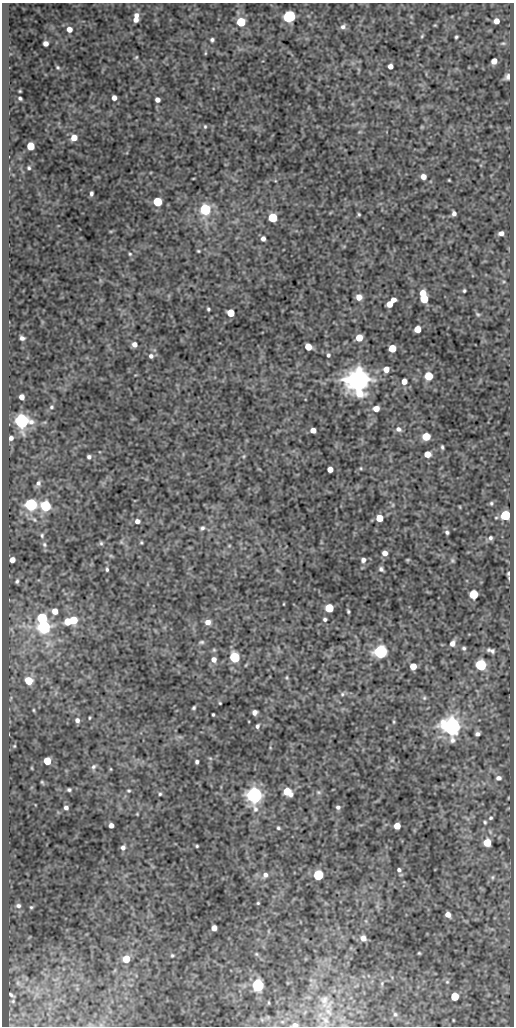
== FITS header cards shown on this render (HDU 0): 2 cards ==
NAXIS1  =                  512
NAXIS2  =                 1024

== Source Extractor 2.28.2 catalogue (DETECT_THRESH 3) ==
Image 512 x 1024 px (HDU 0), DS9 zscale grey, 1 PNG px = 1 image px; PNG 516 x 1028 px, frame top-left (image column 1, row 1024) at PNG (2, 3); no overlay
Background 51.1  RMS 0.54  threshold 1.62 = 3 sigma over >= 5 px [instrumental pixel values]
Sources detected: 194; all 194 listed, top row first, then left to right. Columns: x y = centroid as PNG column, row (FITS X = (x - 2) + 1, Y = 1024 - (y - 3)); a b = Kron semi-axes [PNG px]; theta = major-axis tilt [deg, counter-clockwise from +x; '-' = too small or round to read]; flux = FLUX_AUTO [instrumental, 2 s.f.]
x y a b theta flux
136 15 6 6 - 160
289 16 6 6 - 7200
136 20 5 5 - 190
496 21 5 5 - 240
241 22 5 5 - 1900
435 25 5 3 - 33
343 27 7 6 - 120
69 29 6 6 - 250
422 36 5 3 - 39
456 37 4 3 - 50
212 40 4 4 - 75
503 43 6 4 0 47
46 44 5 5 - 180
205 53 5 3 - 37
136 57 5 4 - 42
494 61 5 5 - 310
390 66 5 4 - 200
58 67 5 4 - 53
507 77 6 4 59 110
20 91 3 2 - 31
20 98 4 3 - 62
114 98 4 4 - 190
157 100 5 4 - 180
205 126 5 4 - 52
74 138 5 5 - 430
30 146 5 5 - 870
29 168 4 4 - 52
423 177 5 5 - 290
193 179 3 2 - 26
449 180 3 2 - 32
91 193 5 3 - 80
157 202 5 5 - 1800
205 209 6 5 - 5500
454 213 5 4 - 120
359 214 3 3 - 41
273 218 5 5 - 2000
111 231 6 3 18 32
501 233 5 4 - 160
263 239 5 4 - 140
198 251 4 3 - 40
130 254 4 4 - 41
464 291 3 3 - 48
423 293 5 5 - 490
359 297 6 5 - 310
424 299 5 5 - 1100
393 300 5 4 - 220
390 304 5 5 - 410
208 309 3 3 - 53
231 313 5 5 - 880
478 314 7 5 -40 62
417 329 5 5 - 630
22 338 5 4 - 110
359 338 5 5 - 630
134 344 5 5 - 190
308 347 5 5 - 660
392 348 5 5 - 910
328 355 5 4 - 69
151 356 6 6 - 120
386 369 5 5 - 320
429 376 5 5 - 1300
359 380 7 7 - 71000
404 381 5 5 - 260
22 397 5 4 - 220
51 407 6 6 - 67
376 409 5 5 - 390
22 421 6 6 - 16000
398 429 8 6 -22 150
313 430 5 4 - 250
426 436 5 5 - 1100
11 438 6 6 - 140
442 447 5 3 - 58
427 454 5 5 - 450
244 456 5 4 - 40
89 457 5 5 - 94
361 468 5 4 - 37
330 469 5 5 - 240
38 483 9 6 57 130
491 503 5 4 - 54
31 505 6 6 - 8200
393 505 6 4 89 53
46 506 6 6 - 4100
460 507 4 3 - 29
505 515 5 5 - 3100
379 518 5 5 - 710
34 520 8 5 -49 96
137 521 5 5 - 160
202 528 7 5 36 84
447 532 4 3 - 69
42 535 7 6 - 76
490 538 5 4 - 74
121 542 6 4 -47 55
141 542 4 3 - 44
101 543 6 5 - 63
44 544 8 6 -61 99
229 546 5 3 - 35
385 553 5 5 - 220
111 556 6 4 -18 51
12 560 5 5 - 250
363 560 6 6 - 130
408 560 4 3 - 44
452 560 7 5 71 64
107 569 6 4 -81 56
381 569 5 4 - 85
508 573 5 4 - 61
17 581 4 3 - 62
474 594 5 5 - 1900
284 604 3 2 - 25
329 608 5 5 - 1600
55 611 6 5 - 310
348 611 4 3 - 53
42 618 6 6 - 2900
325 619 4 4 - 73
73 620 6 5 - 870
68 622 5 5 - 780
208 622 6 6 - 230
44 627 6 6 - 8700
201 642 8 5 7 74
452 643 6 5 - 170
464 648 5 4 - 60
214 650 6 5 - 51
491 650 8 4 -18 120
380 652 6 6 - 13000
234 657 6 5 - 3900
214 659 6 6 - 200
481 665 6 6 - 5000
413 666 5 5 - 450
287 678 6 4 -84 46
29 681 6 5 - 850
342 694 7 6 - 77
424 698 6 5 - 61
220 703 3 2 - 33
194 708 4 3 - 55
33 710 5 3 - 34
255 712 5 5 - 140
213 714 3 3 - 43
89 718 4 2 - 33
77 720 6 5 - 120
394 722 5 3 - 41
257 726 5 4 - 86
452 726 7 6 - 37000
477 734 5 4 - 99
180 737 7 4 -18 61
14 746 3 3 - 32
210 758 6 3 -18 41
392 760 6 3 18 38
47 761 5 5 - 930
197 762 4 3 - 85
93 767 8 5 56 89
32 768 4 3 - 28
111 769 5 3 - 31
498 778 5 4 - 110
42 782 5 4 - 40
69 790 4 3 - 61
129 791 4 4 - 43
287 792 7 5 -39 890
319 792 7 5 -20 66
160 794 4 4 - 48
254 795 6 6 - 24000
338 807 5 5 - 94
66 808 4 4 - 100
137 814 4 3 - 30
491 818 5 4 - 52
485 822 4 4 - 46
111 825 4 4 - 200
397 826 5 5 - 500
278 828 4 4 - 53
487 842 5 5 - 860
197 846 3 3 - 42
123 847 5 5 - 120
399 870 5 5 - 80
265 875 7 6 - 140
318 875 6 5 - 4100
492 877 5 5 - 51
258 903 3 3 - 38
18 906 7 6 - 110
31 907 5 5 - 50
448 914 5 4 - 250
214 928 5 5 - 250
363 938 6 6 - 230
419 953 3 3 - 37
256 954 5 5 - 42
172 955 4 4 - 47
126 959 6 5 - 690
447 982 5 5 - 51
382 983 7 3 89 49
258 985 6 5 - 8300
11 994 5 2 - 49
455 996 5 5 - 1100
324 1000 18 10 89 350
269 1003 4 3 - 29
395 1014 5 5 - 53
325 1020 9 5 -37 130
453 1020 3 2 - 26
295 1025 5 3 - 120
At the frame edge (FLAGS 8, measured only in part): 1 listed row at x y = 295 1025